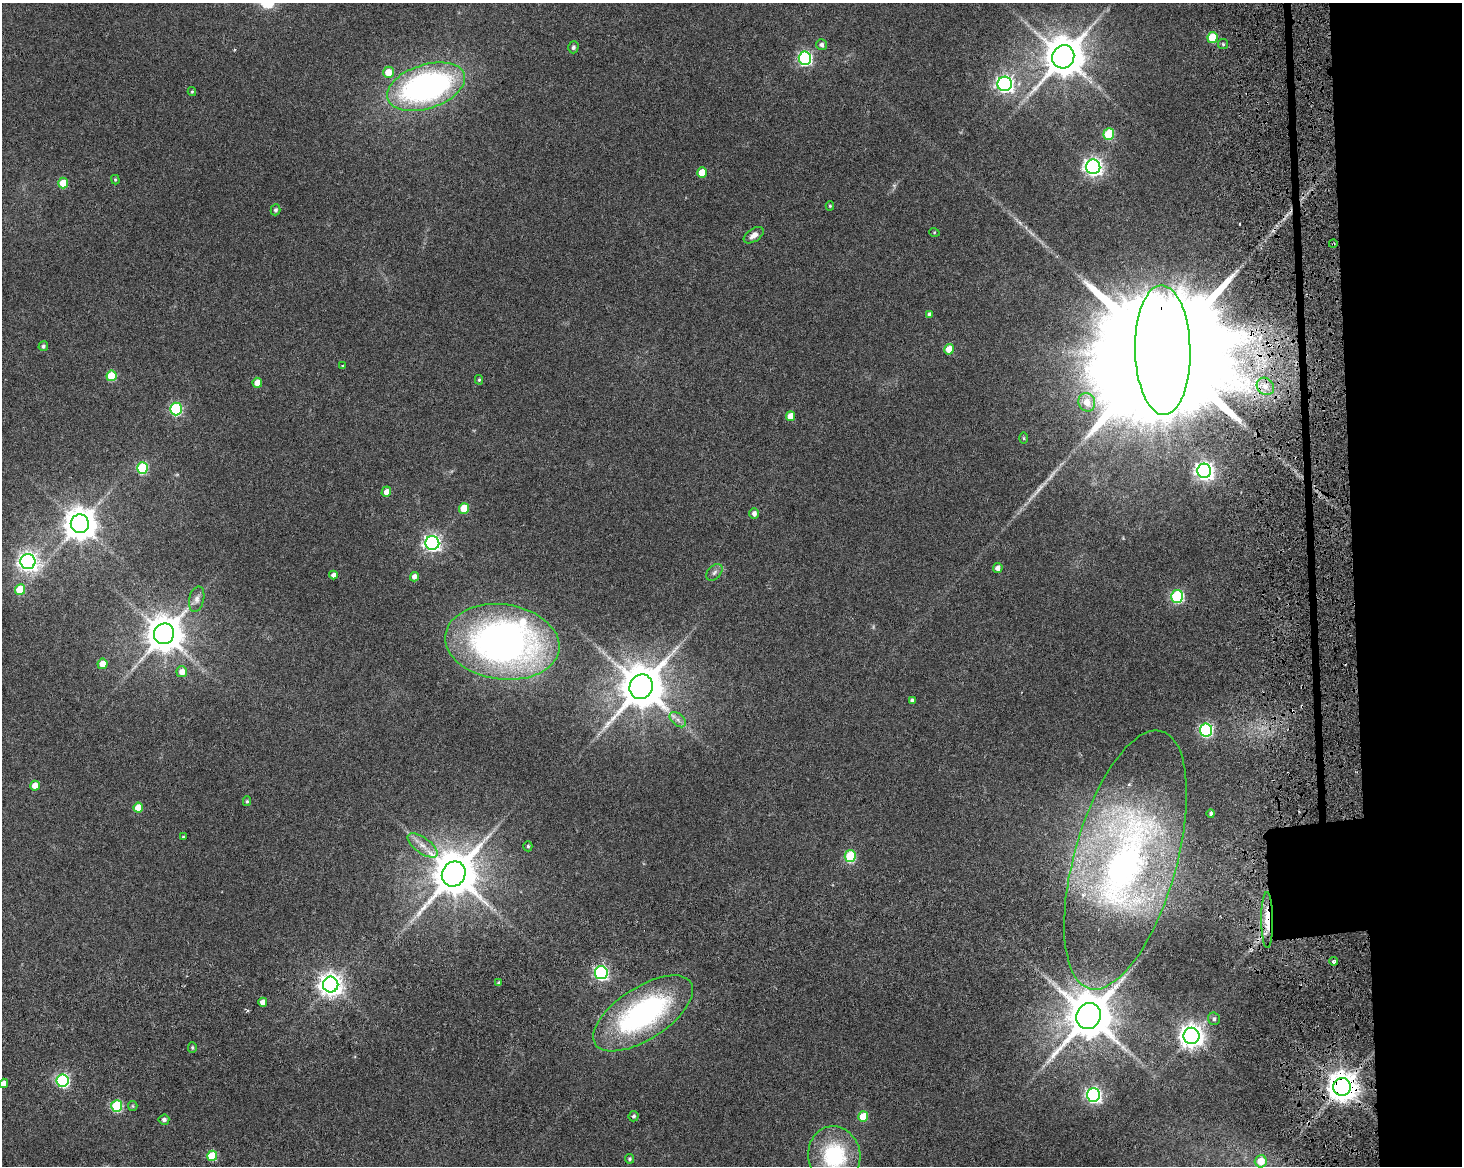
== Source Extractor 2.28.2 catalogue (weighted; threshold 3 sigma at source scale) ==
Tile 6 of 3 x 4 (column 3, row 2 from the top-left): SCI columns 2999-4458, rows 2486-3649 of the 4717 x 4901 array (HDU 1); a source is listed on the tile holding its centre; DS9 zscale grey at full resolution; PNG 1464 x 1168 px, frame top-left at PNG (2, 3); each listed source drawn as its Kron ellipse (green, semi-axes under 4 px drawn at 4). Shown black and unused: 9% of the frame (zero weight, under 3 of 6 exposures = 11% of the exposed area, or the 3 px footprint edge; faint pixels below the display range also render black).
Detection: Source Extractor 2.28.2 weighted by HDU 2 'WHT'; one run over the whole footprint, this tile lists its part. Background 0.0622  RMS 0.0032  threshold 0.0131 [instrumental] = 3 sigma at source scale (4.09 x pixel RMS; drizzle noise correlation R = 1.36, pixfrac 0.8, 0.0396/0.0396 arcsec/px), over >= 5 px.
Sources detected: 98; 2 too faint to see at this stretch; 3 cosmic-ray / hot-pixel residue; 1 long thin detection or spike segment (spike, bleed or trail) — neither listed nor drawn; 2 inside a brighter listed object's ellipse — not listed separately; the other 90 listed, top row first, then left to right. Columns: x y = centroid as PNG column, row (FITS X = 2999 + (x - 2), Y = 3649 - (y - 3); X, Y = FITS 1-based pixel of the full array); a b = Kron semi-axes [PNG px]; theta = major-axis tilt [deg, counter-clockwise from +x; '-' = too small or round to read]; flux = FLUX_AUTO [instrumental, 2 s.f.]
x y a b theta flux
1212 37 5 5 - 11
1223 44 5 5 - 0.5
821 45 5 5 - 1.1
573 47 6 5 - 0.84
1063 57 12 11 - 1100
805 58 7 6 - 56
388 72 5 5 - 4.8
1005 84 7 7 - 100
426 87 40 22 18 100
192 91 4 4 - 0.33
1109 134 6 5 - 18
1093 167 7 7 - 130
702 172 5 5 - 5.1
115 180 5 4 - 0.38
63 183 5 5 - 6.3
830 206 4 4 - 0.37
276 210 5 5 - 0.74
934 232 5 3 - 0.27
754 235 11 6 34 1.7
1333 244 4 3 - 0.32
929 314 4 4 - 0.92
43 346 5 4 - 0.69
949 349 5 5 - 5.1
1163 350 65 27 -89 25000
343 366 4 2 - 0.26
111 376 5 5 - 12
479 380 5 4 - 0.38
257 383 5 4 - 3.1
1265 386 9 8 - 2.2
1087 402 9 8 - 4.2
176 409 6 6 - 33
791 416 5 4 - 3.8
1024 438 6 4 -89 0.39
142 468 6 5 - 24
1204 471 7 7 - 140
386 492 5 5 - 2.3
464 508 5 5 - 7.5
754 513 5 5 - 1.3
80 524 9 9 - 540
432 543 7 7 - 110
28 562 7 7 - 160
998 568 5 4 - 1.6
714 572 10 6 50 1
333 575 4 4 - 1.6
414 577 5 4 - 1.6
20 590 5 5 - 9.4
1177 596 6 6 - 35
197 599 13 7 77 1.6
164 634 10 10 - 820
502 642 57 37 -7 140
102 664 5 5 - 3.3
182 672 5 5 - 2.6
641 687 12 11 - 1300
912 701 4 4 - 0.85
678 720 9 6 -41 1.3
1206 730 6 6 - 48
35 786 5 4 - 3.7
247 801 5 4 - 0.46
138 808 5 4 - 5.5
1211 814 4 4 - 0.68
183 837 3 3 - 0.33
422 845 17 8 -36 2.9
528 846 5 4 - 0.54
850 856 6 5 - 20
1125 860 134 51 74 150
454 874 13 11 59 1400
1267 920 28 6 -89 6.2
1334 961 4 4 - 0.71
601 973 6 6 - 59
499 983 4 3 - 0.53
331 985 8 8 - 240
263 1002 4 4 - 2.3
643 1013 57 26 33 64
1089 1016 13 12 - 1500
1214 1019 6 6 - 0.77
1191 1036 8 8 - 280
192 1047 5 4 - 0.43
63 1081 6 6 - 48
4 1083 5 4 - 2.4
1342 1087 9 8 - 500
1093 1095 7 6 - 81
117 1106 6 5 - 24
133 1106 5 4 - 0.4
634 1116 5 5 - 0.64
863 1117 5 5 - 8.5
164 1120 5 5 - 0.99
212 1156 5 5 - 13
834 1156 30 26 -81 27
630 1159 5 4 - 0.55
1261 1161 6 6 - 4.4
Overlapping masked pixels (flux is a lower limit): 4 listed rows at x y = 1333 244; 1163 350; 1267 920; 1342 1087
Isophote crosses this tile's border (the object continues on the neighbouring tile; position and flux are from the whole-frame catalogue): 2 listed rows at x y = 4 1083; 834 1156